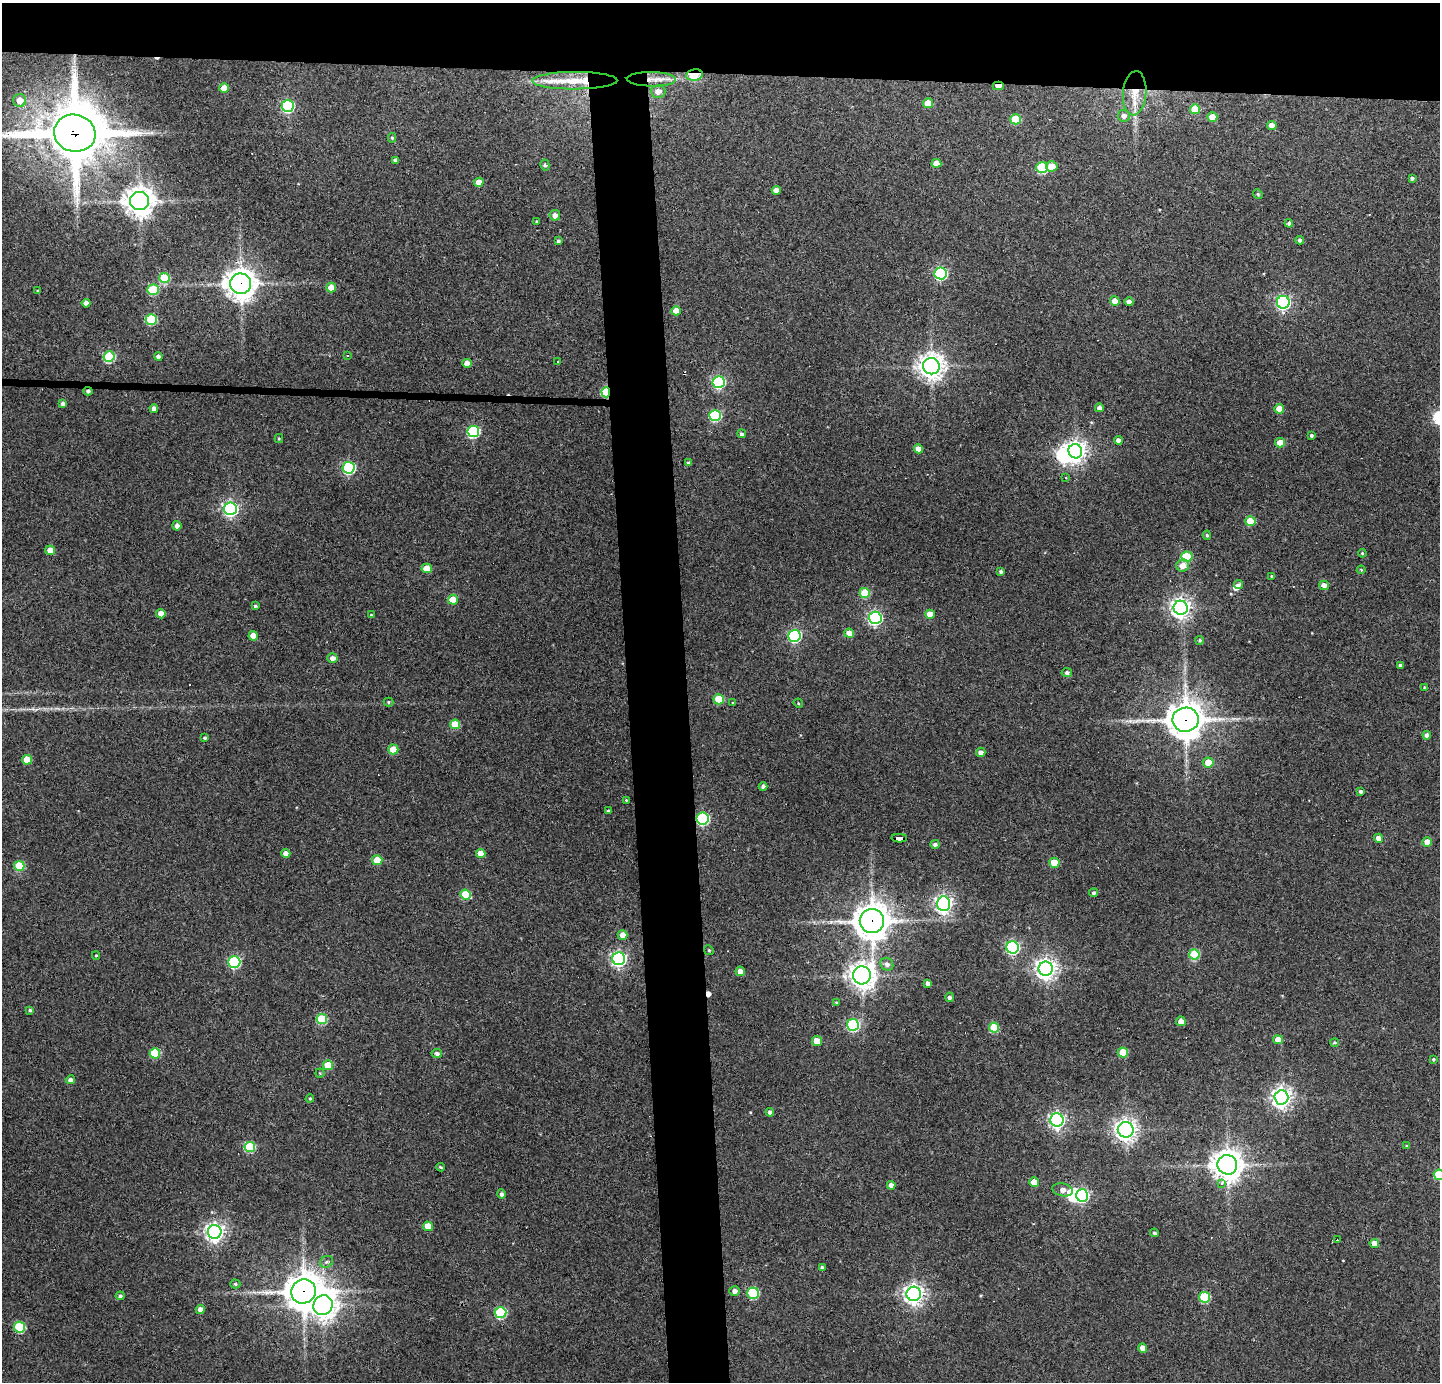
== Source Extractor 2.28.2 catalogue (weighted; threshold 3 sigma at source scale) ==
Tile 2 of 3 x 3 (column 2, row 1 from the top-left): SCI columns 1440-2877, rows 2837-4216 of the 4316 x 4291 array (HDU 1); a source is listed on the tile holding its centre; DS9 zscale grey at full resolution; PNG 1442 x 1384 px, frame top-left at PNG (2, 3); each listed source drawn as its Kron ellipse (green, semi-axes under 4 px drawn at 4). Shown black and unused: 9% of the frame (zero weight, under 3 of 4 exposures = <1% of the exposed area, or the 3 px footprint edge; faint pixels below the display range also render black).
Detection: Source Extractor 2.28.2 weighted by HDU 2 'WHT'; one run over the whole footprint, this tile lists its part. Background 0.159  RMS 0.007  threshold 0.0314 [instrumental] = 3 sigma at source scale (4.5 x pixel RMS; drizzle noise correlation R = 1.50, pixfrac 1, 0.05/0.05 arcsec/px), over >= 5 px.
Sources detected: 203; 2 inside a brighter object's white glare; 6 cosmic-ray / hot-pixel residue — neither listed nor drawn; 2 inside a brighter listed object's ellipse — not listed separately; the other 193 listed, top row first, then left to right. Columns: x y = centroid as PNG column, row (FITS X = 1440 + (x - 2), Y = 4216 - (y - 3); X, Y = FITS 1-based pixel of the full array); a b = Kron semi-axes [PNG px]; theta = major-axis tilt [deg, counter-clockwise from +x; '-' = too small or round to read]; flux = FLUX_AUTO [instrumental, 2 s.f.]
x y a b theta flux
694 75 8 5 9 22
651 79 25 7 -1 8.5
575 81 43 8 0 19
998 86 5 4 - 6.6
224 88 5 5 - 12
658 91 7 6 - 4.8
1135 93 22 11 85 15
20 100 6 6 - 7.5
928 103 5 5 - 9.3
288 106 6 6 - 88
1195 109 5 5 - 19
1124 116 6 6 - 3
1212 117 5 4 - 13
1016 119 5 5 - 29
1272 125 5 4 - 6
75 133 21 18 -15 4600
392 138 4 4 - 1.1
395 160 4 3 - 1.7
936 163 5 4 - 7.5
545 165 5 4 - 1.2
1052 166 6 5 - 9.3
1042 168 6 5 - 52
1412 178 4 4 - 1.4
479 182 5 4 - 7.6
776 190 4 4 - 6.7
1258 194 5 4 - 0.88
140 201 9 9 - 880
555 215 5 5 - 4
537 221 4 3 - 0.81
1289 223 4 4 - 1.8
1300 240 4 4 - 1.9
558 241 4 3 - 1.4
940 273 6 6 - 100
164 278 5 5 - 34
241 284 10 10 - 920
331 288 5 5 - 9.9
153 290 6 5 - 37
38 291 3 3 - 0.74
1115 301 5 4 - 7.3
1129 302 4 4 - 3.6
1283 302 6 6 - 150
86 303 4 4 - 4.7
676 311 5 4 - 8.5
151 319 5 5 - 48
348 355 3 3 - 1.1
109 357 5 5 - 51
158 357 4 4 - 2.8
558 362 3 3 - 1.9
467 363 4 4 - 5.3
931 366 8 8 - 680
719 382 6 6 - 92
88 391 4 3 - 1.9
606 392 5 4 - 40
63 404 4 4 - 2.5
154 408 4 4 - 3.1
1099 408 4 4 - 2.9
1279 409 5 5 - 9.8
715 415 6 5 - 61
473 431 6 5 - 78
742 434 4 4 - 2.5
1311 435 3 3 - 1.3
279 438 4 4 - 0.77
1118 440 4 4 - 3.8
1280 443 5 4 - 9.4
918 449 4 4 - 5.5
1075 451 7 7 - 420
688 463 4 4 - 1.6
349 468 6 6 - 89
1066 478 3 2 - 0.89
230 509 6 6 - 180
1250 521 5 5 - 16
177 526 4 4 - 2.9
1207 535 4 4 - 0.99
50 550 5 4 - 6.3
1362 553 4 4 - 0.7
1187 557 5 5 - 37
1183 565 6 6 - 6.7
427 568 5 5 - 13
1361 570 4 4 - 0.64
1001 572 4 3 - 1.7
1272 576 3 3 - 0.83
1239 584 4 4 - 2.2
1324 585 5 4 - 4.9
865 593 5 5 - 25
453 600 5 5 - 16
255 606 4 4 - 1.2
1181 608 7 7 - 390
161 614 5 4 - 6.4
930 614 5 4 - 7.7
371 615 4 3 - 0.55
875 618 6 6 - 140
849 633 5 4 - 7.9
253 636 5 4 - 7.5
794 636 6 6 - 110
1200 640 4 4 - 0.98
332 658 5 5 - 3.5
1400 665 3 3 - 1.1
1067 673 5 4 - 1.9
1424 687 4 4 - 0.65
719 699 5 5 - 25
388 702 5 4 - 0.9
733 703 4 3 - 0.65
798 703 5 4 - 0.68
1186 720 13 12 - 1400
455 724 5 5 - 22
1427 735 4 4 - 2.3
205 738 3 3 - 0.98
393 749 5 5 - 15
981 752 4 4 - 3.2
27 760 5 5 - 15
1208 762 5 5 - 9.6
763 786 4 4 - 2
1361 791 4 3 - 1.5
626 800 3 3 - 0.69
608 811 3 3 - 1.2
703 819 6 6 - 94
899 838 8 4 -2 71
1379 838 4 4 - 4.5
1427 842 5 4 - 8.2
935 844 4 4 - 1.8
286 853 4 4 - 5.2
481 853 4 4 - 7.5
377 860 5 5 - 19
1054 863 5 5 - 16
19 866 5 5 - 32
1093 893 4 4 - 1.5
466 895 5 5 - 24
944 904 7 6 - 290
872 921 12 12 - 1200
622 935 5 5 - 4.8
1012 947 6 6 - 120
709 950 5 4 - 0.94
1194 954 5 5 - 37
96 955 4 4 - 0.78
619 959 6 6 - 200
234 962 6 6 - 79
887 964 7 6 - 2.6
1046 969 7 7 - 460
740 971 5 4 - 4.5
862 975 9 9 - 620
928 983 4 4 - 2.8
949 997 4 4 - 2
836 1002 4 3 - 0.69
30 1010 4 4 - 1.2
322 1019 5 5 - 39
1181 1021 5 4 - 5.6
853 1025 6 6 - 79
994 1027 5 5 - 22
1278 1040 5 4 - 9.3
817 1041 5 5 - 8.6
1335 1043 4 4 - 1.4
1123 1052 5 5 - 18
155 1053 5 5 - 34
437 1053 5 4 - 2.2
1433 1059 3 3 - 0.92
328 1065 5 5 - 15
320 1073 4 4 - 0.74
70 1080 4 4 - 2.8
1281 1097 7 7 - 390
310 1099 4 3 - 1.1
770 1112 4 4 - 2.2
1057 1120 6 6 - 220
1126 1130 8 7 - 430
1407 1146 3 3 - 0.87
250 1147 5 5 - 44
1227 1165 10 9 - 930
440 1167 4 2 - 0.79
1439 1175 5 5 - 35
1034 1182 5 4 - 9.1
1221 1184 3 3 - 6.6
891 1185 4 4 - 3.5
1063 1190 10 6 -12 4.4
501 1194 4 4 - 1.8
1082 1195 6 6 - 100
428 1226 5 4 - 11
215 1232 7 7 - 330
1154 1233 4 3 - 1.9
1337 1240 3 2 - 0.82
1374 1243 5 4 - 4.8
326 1262 7 5 31 1.9
822 1267 4 3 - 1.5
235 1284 5 4 - 1.1
304 1291 12 12 - 1300
735 1291 5 4 - 3.3
753 1293 6 5 - 53
914 1294 7 7 - 400
120 1296 4 4 - 1.4
1205 1297 5 5 - 44
323 1305 10 9 - 640
200 1310 4 4 - 4.2
501 1313 6 5 - 59
19 1327 5 5 - 44
1143 1348 5 4 - 4.7
Overlapping masked pixels (flux is a lower limit): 13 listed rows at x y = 694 75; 651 79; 998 86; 1135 93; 75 133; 241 284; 88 391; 606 392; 1186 720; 703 819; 899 838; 872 921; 304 1291
Isophote crosses this tile's border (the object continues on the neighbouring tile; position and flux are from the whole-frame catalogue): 2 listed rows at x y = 75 133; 1439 1175